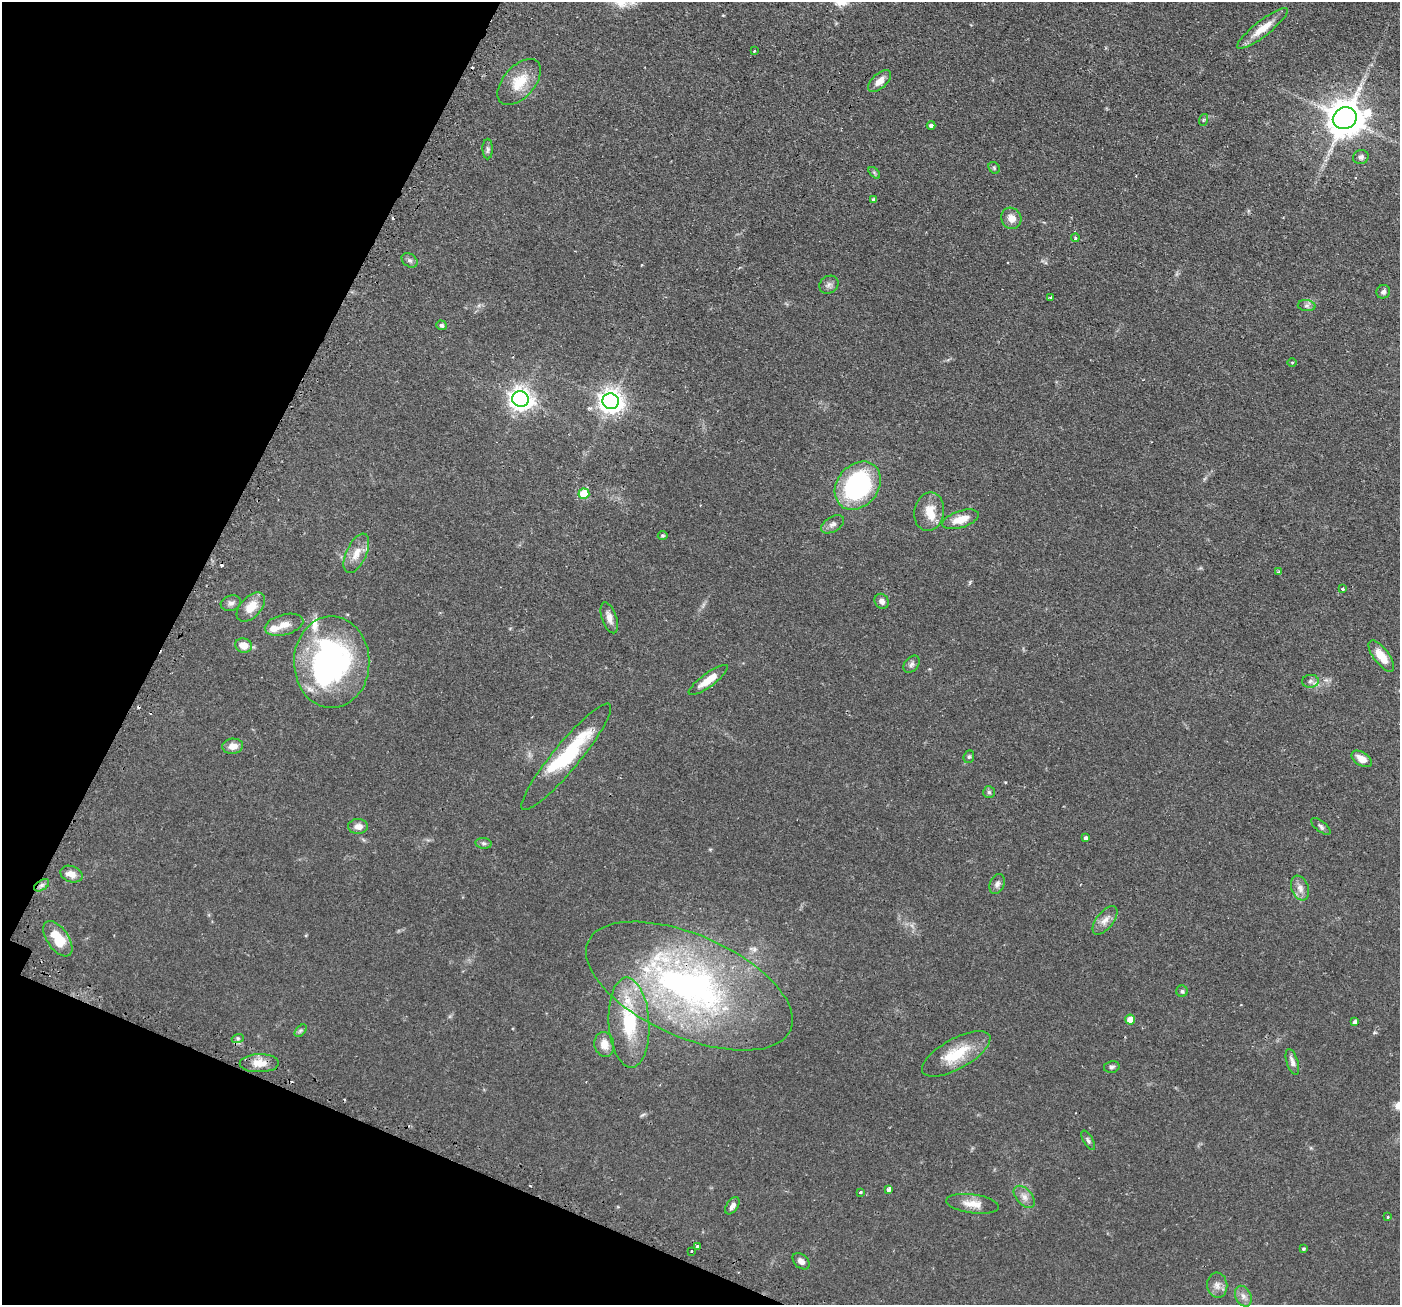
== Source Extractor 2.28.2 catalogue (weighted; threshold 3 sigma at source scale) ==
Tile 9 of 4 x 4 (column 1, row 3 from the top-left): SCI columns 43-1440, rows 1476-2778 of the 5676 x 5691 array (HDU 1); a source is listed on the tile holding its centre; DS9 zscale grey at full resolution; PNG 1402 x 1307 px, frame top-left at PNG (2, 2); each listed source drawn as its Kron ellipse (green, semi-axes under 4 px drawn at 4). Shown black and unused: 20% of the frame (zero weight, under 2 of 3 exposures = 4% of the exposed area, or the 3 px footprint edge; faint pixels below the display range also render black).
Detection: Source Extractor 2.28.2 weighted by HDU 2 'WHT'; one run over the whole footprint, this tile lists its part. Background 0.0608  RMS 0.0049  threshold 0.0219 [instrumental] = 3 sigma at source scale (4.5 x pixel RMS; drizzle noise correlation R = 1.50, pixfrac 1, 0.05/0.05 arcsec/px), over >= 5 px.
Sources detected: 94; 2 inside a brighter object's white glare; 6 cosmic-ray / hot-pixel residue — neither listed nor drawn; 3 inside a brighter listed object's ellipse — not listed separately; the other 83 listed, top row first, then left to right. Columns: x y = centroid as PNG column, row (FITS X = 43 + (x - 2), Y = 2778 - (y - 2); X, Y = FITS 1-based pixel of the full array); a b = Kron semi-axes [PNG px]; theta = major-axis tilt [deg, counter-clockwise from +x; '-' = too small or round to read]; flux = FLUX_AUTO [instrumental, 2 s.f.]
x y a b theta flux
1262 28 31 7 38 7.9
754 50 3 3 - 1.3
880 81 14 7 43 4
519 82 27 15 48 11
1345 118 12 10 22 1200
1203 120 6 3 71 0.57
931 125 4 3 - 1.4
488 149 10 5 -90 1.1
1361 157 8 7 - 1.6
994 168 6 5 - 0.71
874 173 7 4 -45 0.72
874 200 4 4 - 1.2
1011 218 11 10 - 4.2
1075 238 4 3 - 0.71
410 260 9 6 -38 1.4
829 285 10 8 34 1.8
1383 292 7 6 - 1.5
1051 297 3 3 - 0.94
1307 306 9 5 -4 1.3
441 325 5 4 - 1.2
1292 363 5 3 - 0.44
520 399 8 7 - 380
611 401 8 8 - 400
858 486 26 20 51 65
584 494 5 5 - 16
929 512 19 14 79 8.4
961 519 19 8 17 6.8
833 524 12 7 30 2.1
663 536 5 4 - 0.67
356 553 21 10 65 5.8
1278 572 4 3 - 0.59
1343 589 3 3 - 1.6
882 601 8 6 -59 2.1
231 603 10 7 17 1.8
251 607 17 10 47 7.8
609 618 16 7 -71 3.2
284 625 20 10 15 4.8
243 645 8 7 - 5.8
1381 656 18 7 -53 7.9
332 662 46 38 -90 110
911 664 10 6 51 1.5
708 680 24 7 36 7.3
1310 681 8 6 3 1.7
233 746 10 7 6 4.3
566 757 68 13 50 35
969 757 6 5 - 0.79
1362 759 11 6 -31 4.5
989 792 5 5 - 0.99
358 826 10 7 -1 2.9
1321 826 12 5 -38 1.3
1085 838 4 4 - 1.1
483 843 8 5 -7 1.1
71 874 11 8 -20 4.1
997 884 10 7 65 2
42 885 8 5 31 1.5
1300 888 13 8 -68 3.4
1105 920 17 8 52 3.6
58 939 20 10 -55 13
689 986 110 51 -24 160
1182 991 5 5 - 0.82
1130 1020 5 5 - 6.7
1355 1022 4 4 - 1.4
629 1023 45 20 -87 29
301 1031 7 4 46 0.9
238 1038 6 4 18 0.73
604 1044 12 10 -79 5.2
956 1054 38 15 29 18
1292 1062 13 5 -73 2.3
259 1063 19 9 1 6.2
1112 1067 8 6 12 1.1
1088 1140 11 5 -59 1.2
889 1189 4 3 - 7.1
861 1192 4 3 - 0.89
1024 1197 13 8 -48 2.9
973 1204 27 9 -7 6
732 1206 10 5 55 2.2
1388 1217 3 2 - 0.74
697 1246 3 3 - 2.1
1303 1249 4 3 - 0.63
691 1251 3 2 - 0.63
801 1261 10 6 -41 2.2
1217 1285 12 10 -82 3.1
1243 1296 11 7 -62 2.5
Overlapping masked pixels (flux is a lower limit): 1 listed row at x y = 689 986